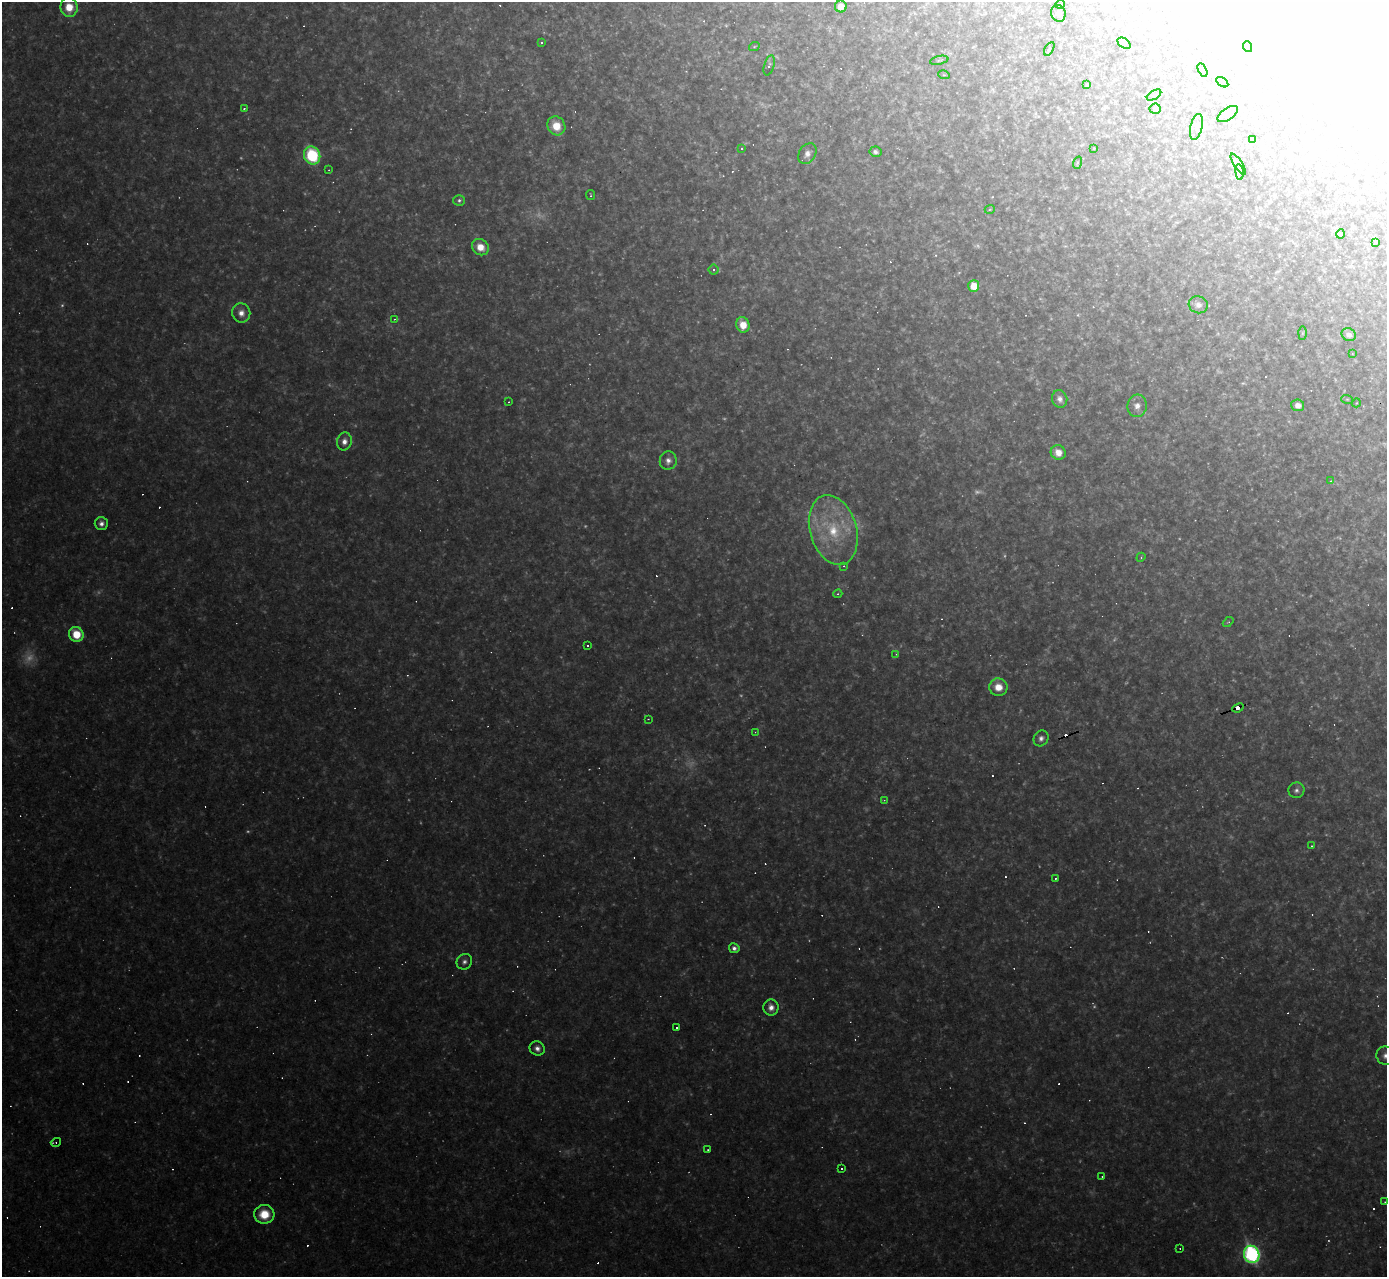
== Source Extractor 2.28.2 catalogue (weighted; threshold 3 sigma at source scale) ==
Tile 10 of 4 x 4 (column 2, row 3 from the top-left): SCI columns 1387-2771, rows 1425-2699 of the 5542 x 5528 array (HDU 1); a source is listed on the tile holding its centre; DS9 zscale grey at full resolution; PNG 1389 x 1279 px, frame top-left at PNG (2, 2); each listed source drawn as its Kron ellipse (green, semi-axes under 4 px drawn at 4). Shown black and unused: <1% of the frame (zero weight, under 2 of 3 exposures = <1% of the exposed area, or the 3 px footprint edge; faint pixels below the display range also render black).
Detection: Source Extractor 2.28.2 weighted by HDU 2 'WHT'; one run over the whole footprint, this tile lists its part. Background 0.108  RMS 0.011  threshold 0.0499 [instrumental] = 3 sigma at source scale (4.5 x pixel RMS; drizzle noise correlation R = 1.50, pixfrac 1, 0.05/0.05 arcsec/px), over >= 5 px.
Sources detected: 182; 28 too faint to see at this stretch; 16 inside a brighter object's white glare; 50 cosmic-ray / hot-pixel residue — neither listed nor drawn; the other 88 listed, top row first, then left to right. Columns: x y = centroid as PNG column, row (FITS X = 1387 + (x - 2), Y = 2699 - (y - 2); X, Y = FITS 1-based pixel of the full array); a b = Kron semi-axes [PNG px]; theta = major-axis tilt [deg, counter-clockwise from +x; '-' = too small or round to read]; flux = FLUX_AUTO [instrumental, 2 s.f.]
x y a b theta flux
1060 4 5 3 - 0.98
69 7 9 8 - 24
841 7 6 6 - 13
1058 13 8 7 - 3.1
541 43 3 3 - 12
1124 43 7 4 -37 2.5
754 47 5 3 - 1.2
1248 47 5 3 - 1.3
1049 49 7 3 60 1.4
939 60 9 3 12 1.3
769 65 10 5 74 3
1202 70 7 3 -62 1.5
944 75 6 3 -17 1.1
1222 82 6 3 -35 1.4
1087 85 3 2 - 0.93
1154 95 8 3 32 1.5
244 108 3 3 - 1.3
1155 109 5 5 - 1.7
1228 114 11 6 34 3.1
556 126 10 8 -55 24
1196 127 13 6 76 4.8
1252 139 2 2 - 0.94
1094 148 3 2 - 0.74
742 149 3 2 - 1.4
875 152 6 5 - 3.9
807 154 11 8 57 7.5
312 155 9 8 - 85
1077 163 6 4 72 1.6
1238 164 12 3 -57 2.7
329 170 4 2 - 0.77
1239 172 8 4 -82 2
590 195 5 2 - 1.2
459 200 6 5 - 2.8
990 209 5 3 - 1.1
1341 234 5 3 - 0.87
1375 242 4 3 - 1.2
480 247 9 7 -40 17
714 270 5 5 - 2.5
974 286 6 5 - 22
1198 305 10 8 -18 6.5
241 313 9 9 - 9.6
395 319 3 2 - 0.68
743 325 8 6 -74 19
1302 333 6 4 89 1.6
1349 335 7 6 - 6.5
1352 354 2 2 - 0.85
1060 399 9 7 -71 7.3
1347 399 6 3 -18 1.3
509 402 3 3 - 1.9
1356 403 4 3 - 0.83
1298 405 6 6 - 7.9
1137 406 11 9 84 8.1
344 442 9 7 78 8.1
1058 452 7 7 - 13
668 461 9 8 - 7.1
1331 481 4 3 - 1.1
101 524 7 6 - 5.7
833 530 36 23 -74 78
1141 557 4 3 - 1.1
844 566 4 3 - 1.4
838 594 4 4 - 1.4
1228 622 6 3 42 1.1
76 634 8 7 - 31
587 645 3 3 - 2.7
896 654 3 3 - 0.91
998 687 9 9 - 17
1238 708 6 3 22 77
648 719 2 2 - 0.64
755 732 3 3 - 0.64
1041 738 8 7 - 5.1
1296 790 8 7 - 4.7
884 800 3 3 - 0.9
1312 846 3 2 - 0.92
1056 878 3 3 - 2.6
734 948 5 5 - 4.8
464 962 8 7 - 4.7
771 1007 8 7 - 8.4
677 1027 3 3 - 2.2
537 1048 8 7 - 6.1
1386 1056 9 9 - 7.5
56 1142 5 4 - 1.7
708 1150 3 2 - 0.92
842 1169 3 3 - 5
1102 1177 3 2 - 0.89
1385 1202 3 2 - 0.68
264 1214 10 9 - 29
1180 1248 3 2 - 0.78
1252 1254 9 7 -69 290
Overlapping masked pixels (flux is a lower limit): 1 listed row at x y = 1238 708
Isophote crosses this tile's border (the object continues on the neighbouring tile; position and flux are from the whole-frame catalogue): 2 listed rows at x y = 69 7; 1386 1056
Unlisted compact peaks at least as high as the median listed source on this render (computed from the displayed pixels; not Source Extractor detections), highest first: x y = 1328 1240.